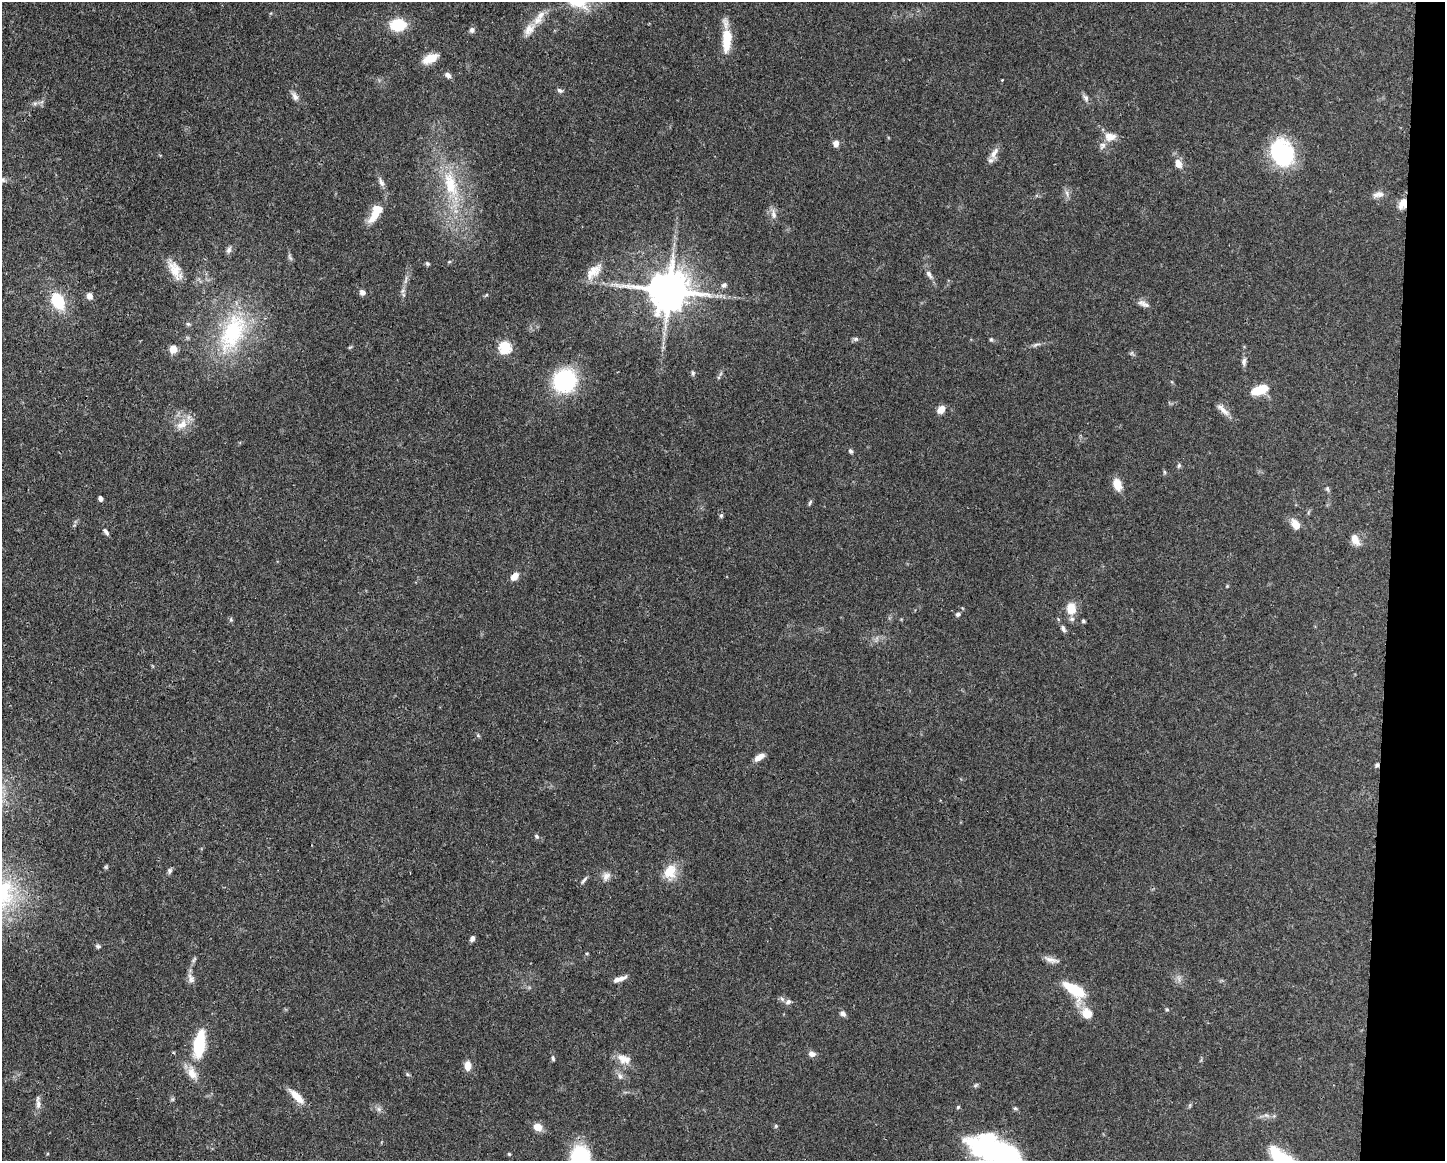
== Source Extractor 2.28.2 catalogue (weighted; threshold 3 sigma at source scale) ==
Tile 6 of 3 x 4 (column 3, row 2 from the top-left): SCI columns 3001-4443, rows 2326-3484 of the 4667 x 4651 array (HDU 1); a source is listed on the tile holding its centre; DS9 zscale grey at full resolution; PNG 1447 x 1163 px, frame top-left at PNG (2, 2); no overlay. Shown black and unused: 4% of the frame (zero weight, under 3 of 4 exposures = <1% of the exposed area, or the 3 px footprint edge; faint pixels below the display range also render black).
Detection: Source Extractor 2.28.2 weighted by HDU 2 'WHT'; one run over the whole footprint, this tile lists its part. Background 0.0413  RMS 0.0027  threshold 0.0123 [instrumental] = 3 sigma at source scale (4.5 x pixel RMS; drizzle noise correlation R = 1.50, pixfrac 1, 0.05/0.05 arcsec/px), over >= 5 px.
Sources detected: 120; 1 too faint to see at this stretch — not listed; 7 inside a brighter listed object's ellipse — not listed separately; the other 112 listed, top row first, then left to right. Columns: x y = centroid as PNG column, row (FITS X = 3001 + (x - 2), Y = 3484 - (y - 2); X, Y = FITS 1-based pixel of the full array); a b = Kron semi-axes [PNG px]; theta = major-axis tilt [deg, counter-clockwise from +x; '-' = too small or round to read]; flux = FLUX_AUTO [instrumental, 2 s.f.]
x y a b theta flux
398 25 12 10 3 12
529 29 20 11 49 3.1
472 30 7 7 - 0.83
727 40 29 10 87 8
430 58 18 9 22 4.4
448 75 9 6 -42 0.96
1002 80 3 3 - 0.18
560 90 8 5 -24 0.68
295 96 12 7 -63 1.5
1085 98 11 6 -59 0.99
35 103 7 4 19 0.66
1110 137 15 10 -1 2.9
836 143 7 5 86 1.9
994 153 19 8 67 2.2
1282 153 25 21 -66 28
1178 164 9 7 -67 2.5
3 180 8 6 -15 0.69
381 182 14 6 -66 1.3
451 184 43 19 -73 16
1067 194 11 5 -74 1.1
1380 194 11 9 -48 1.4
1402 204 15 10 64 2.7
773 214 15 7 -80 1.6
374 216 24 11 69 5
229 250 10 6 72 0.92
290 257 11 5 -72 0.67
449 262 6 3 19 0.29
427 263 5 5 - 0.51
175 270 29 12 -59 4.5
593 271 26 13 45 4.3
929 274 12 6 -57 1.3
724 285 8 6 32 0.88
669 290 12 11 - 1000
403 291 8 6 54 0.77
362 292 8 6 -42 1.2
89 296 8 7 - 1.4
58 301 20 13 -63 10
1144 304 17 7 -25 1.4
188 324 7 5 -2 0.53
233 333 63 31 65 30
856 339 8 6 0 0.63
991 339 6 4 -74 0.44
1036 345 13 4 20 0.87
350 347 6 4 19 0.3
505 347 6 6 - 30
173 349 5 5 - 7.9
1244 362 12 6 86 0.99
693 373 8 5 -88 0.5
720 374 7 4 70 0.49
565 381 20 18 59 28
1260 390 17 8 20 7
941 409 9 7 49 2.3
1223 410 23 6 -43 2.1
182 424 19 11 42 3.9
851 451 6 5 - 0.56
1179 465 7 5 74 0.5
1164 472 6 4 -89 0.35
1117 484 11 7 -73 4.6
1327 489 8 5 -81 0.56
100 498 5 4 - 0.92
810 503 9 4 66 0.5
721 516 6 5 - 0.47
1295 524 11 7 -55 3.6
106 532 10 5 -52 0.82
1355 539 13 8 -64 2.7
514 576 9 6 53 2.5
1227 586 4 4 - 0.24
1071 609 14 11 -84 4
958 614 7 6 - 0.71
231 619 6 5 - 0.44
1083 621 4 4 - 0.41
1063 629 10 6 -63 0.87
478 735 5 5 - 0.39
759 757 13 6 33 2.2
1377 765 5 5 - 0.61
536 836 6 5 - 0.58
106 867 5 5 - 0.39
170 871 8 6 67 0.66
670 872 20 17 61 5.2
606 876 13 10 54 1.7
584 880 12 4 52 0.72
472 939 7 5 77 0.87
98 946 7 6 - 0.57
587 953 5 3 - 0.25
194 959 10 4 63 0.6
1051 960 21 7 -14 1.8
191 978 14 8 -66 1.4
1179 978 10 4 -77 0.84
619 979 16 5 19 1.9
1075 990 26 12 -40 12
788 1002 9 7 38 0.86
1167 1010 5 3 - 0.32
1087 1013 15 13 -48 4
843 1014 8 6 -37 0.94
199 1044 27 11 81 15
812 1054 8 6 4 1.3
553 1058 7 5 -79 0.52
624 1059 19 12 -16 3.2
468 1066 10 7 -88 2.6
192 1073 19 11 -63 3.5
407 1074 6 4 -47 0.41
620 1076 9 7 -65 1.1
297 1096 21 7 -45 4.1
38 1103 19 6 -86 1.5
958 1107 4 4 - 0.38
1015 1108 5 5 - 0.4
379 1109 7 6 - 0.8
776 1126 5 5 - 0.36
537 1127 9 8 - 2.9
995 1151 54 25 -25 56
509 1154 5 4 - 0.3
580 1160 27 18 -90 27
Overlapping masked pixels (flux is a lower limit): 5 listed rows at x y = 1402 204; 669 290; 1377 765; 192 1073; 995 1151
Isophote crosses this tile's border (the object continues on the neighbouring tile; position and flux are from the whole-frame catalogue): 3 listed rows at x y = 3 180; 995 1151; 580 1160